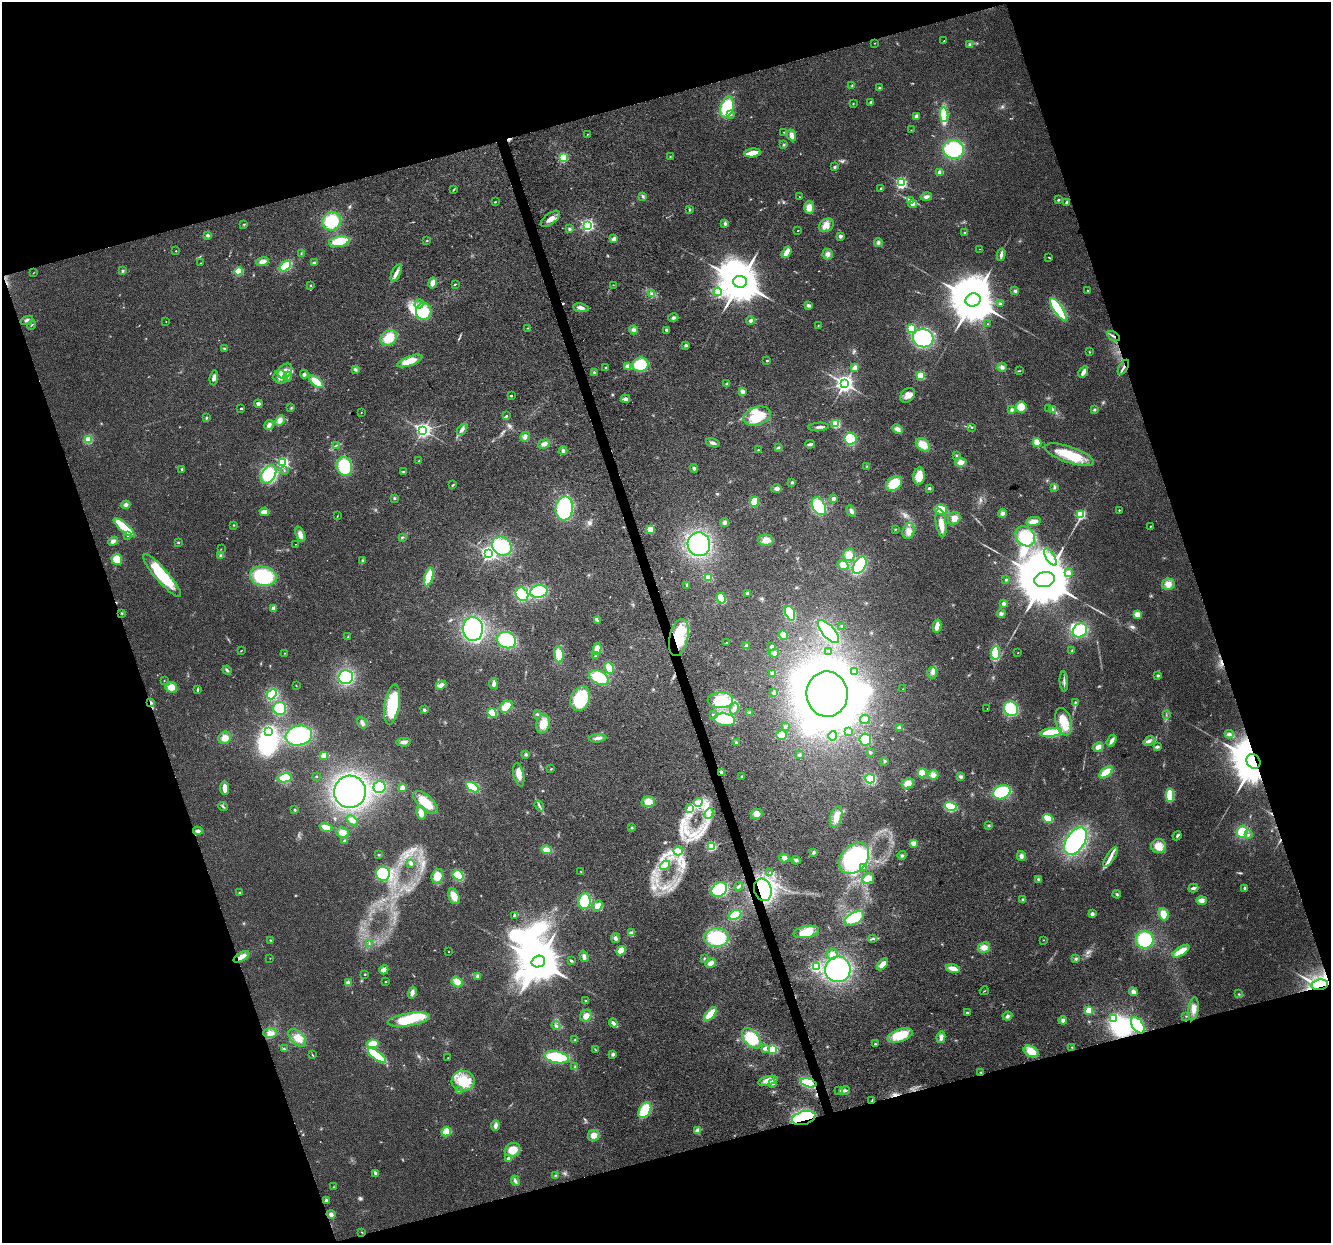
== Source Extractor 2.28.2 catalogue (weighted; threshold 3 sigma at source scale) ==
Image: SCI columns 3-5317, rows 109-5071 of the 5317 x 5130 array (HDU 1 of 3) = the unmasked area's bounding box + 8 px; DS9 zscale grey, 4 x 4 block average (1 PNG px = mean of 4 x 4 image px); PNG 1333 x 1245 px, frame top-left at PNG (2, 2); each listed source drawn as its Kron ellipse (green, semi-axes under 4 px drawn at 4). Shown black and unused: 37% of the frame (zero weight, under 3 of 6 exposures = <1% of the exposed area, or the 3 px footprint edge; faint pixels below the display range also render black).
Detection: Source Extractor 2.28.2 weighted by HDU 2 'WHT'. Background 0.0256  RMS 0.0026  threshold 0.0107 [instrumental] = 3 sigma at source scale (4.09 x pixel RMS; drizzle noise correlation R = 1.36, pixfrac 0.8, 0.0396/0.0396 arcsec/px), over >= 5 px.
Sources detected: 575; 2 too faint to see at this stretch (4 x 4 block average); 26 inside a brighter object's white glare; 4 cosmic-ray / hot-pixel residue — neither listed nor drawn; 2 coinciding with a brighter row at this scale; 22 inside a brighter listed object's ellipse — not listed separately; of the other 519, all 500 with FLUX_AUTO >= 0.429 (the completeness limit of this list) listed and drawn (19 fainter detections not listed), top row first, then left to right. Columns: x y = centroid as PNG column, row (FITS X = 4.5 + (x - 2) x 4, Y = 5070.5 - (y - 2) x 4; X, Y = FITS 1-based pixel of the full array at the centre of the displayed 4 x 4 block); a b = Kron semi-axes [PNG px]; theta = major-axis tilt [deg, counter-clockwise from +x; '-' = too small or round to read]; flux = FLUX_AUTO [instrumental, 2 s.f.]
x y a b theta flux
944 41 2 2 - 0.63
875 43 2 2 - 0.97
970 45 4 3 - 3.1
852 85 2 2 - 0.77
879 88 2 2 - 1.2
870 102 3 2 - 1.3
853 103 2 2 - 0.81
727 107 11 6 73 66
731 114 4 3 - 2.6
944 115 7 3 -87 58
916 116 3 3 - 5.7
911 130 2 2 - 0.46
784 132 2 2 - 0.7
587 134 2 2 - 0.72
792 135 6 4 -67 8.1
783 145 2 2 - 0.79
954 149 10 9 - 85
752 153 8 2 8 27
563 157 2 2 - 160
670 157 2 2 - 0.49
834 167 3 3 - 1.9
940 172 4 3 - 7
901 183 2 2 - 250
881 189 3 2 - 1.6
453 190 3 2 - 0.95
643 196 3 2 - 1.6
799 197 2 2 - 0.92
926 197 6 3 12 4.6
910 200 3 2 - 1.3
1058 200 3 2 - 1.4
495 202 2 2 - 0.83
1067 202 2 2 - 5.5
912 204 4 3 - 4.2
809 207 6 5 - 12
690 210 2 2 - 0.62
550 219 11 5 38 12
331 221 9 9 - 51
244 224 3 2 - 1
725 224 4 3 - 2.6
588 225 2 2 - 340
826 225 8 6 36 10
569 229 3 3 - 1.7
798 230 2 2 - 1
965 233 3 2 - 1.6
208 235 3 3 - 2.8
840 236 2 2 - 15
614 239 4 3 - 5.4
427 241 2 2 - 1
339 242 10 5 11 42
878 242 4 3 - 3
980 249 2 2 - 0.45
176 251 2 2 - 1.3
786 252 6 3 56 14
301 254 2 2 - 0.59
828 254 5 5 - 5.7
1001 255 6 3 78 4
1049 257 3 2 - 0.87
262 261 6 4 18 7.5
200 263 2 2 - 0.48
314 263 3 2 - 2.7
285 266 6 4 37 48
123 271 3 2 - 1.6
239 271 4 3 - 25
33 273 2 2 - 0.43
396 273 9 4 64 7.1
740 282 7 6 - 7100
432 283 5 3 - 10
455 284 3 2 - 1.3
613 285 2 2 - 0.57
311 286 2 2 - 0.58
1088 290 2 2 - 0.86
1015 291 4 3 - 2.5
718 292 4 3 - 3.6
652 293 3 2 - 1.8
973 300 8 6 16 10000
419 304 5 4 - 4.4
1000 304 3 2 - 1.4
808 305 4 3 - 3
581 308 8 3 -8 5.9
1058 309 13 4 -57 95
424 311 8 7 - 40
673 318 5 3 - 3.3
27 320 6 2 20 3.2
750 321 4 3 - 2.5
166 322 2 2 - 0.55
987 324 2 2 - 0.43
31 325 5 2 - 1.3
818 325 2 2 - 0.43
528 328 2 2 - 0.78
911 328 2 2 - 92
633 330 4 4 - 4
667 330 4 3 - 3.2
1114 336 7 2 -32 2.6
389 338 9 7 36 26
923 338 10 9 - 150
686 345 4 3 - 2.4
224 348 3 2 - 1
1090 352 2 2 - 0.56
410 361 13 4 20 21
767 361 2 2 - 2.9
640 365 8 7 - 47
628 366 2 2 - 26
606 367 2 2 - 1
1002 367 5 4 - 4.7
1123 367 8 2 59 3.9
854 368 3 2 - 13
355 369 4 3 - 2.9
285 371 8 6 46 12
1019 371 3 2 - 0.95
594 372 3 2 - 1.3
1083 372 6 3 61 8.4
304 374 4 4 - 2.6
920 375 2 2 - 110
280 377 7 6 - 13
288 377 5 3 - 4
214 378 7 3 83 5.6
316 382 8 4 -39 26
845 383 3 3 - 770
727 384 3 2 - 1.6
742 391 4 3 - 5.4
908 395 8 6 44 10
511 396 2 2 - 3.9
625 399 4 3 - 4.8
258 404 4 3 - 3.9
1021 407 5 5 - 22
241 408 2 2 - 3.3
291 408 2 2 - 0.62
1049 409 2 2 - 1.2
1053 409 3 2 - 1.3
1012 410 4 3 - 2.3
1094 410 3 2 - 1.6
361 412 2 2 - 0.64
506 416 3 2 - 1.4
757 416 14 9 18 49
206 418 3 2 - 1.4
280 420 5 4 - 7.7
836 424 4 4 - 29
269 425 5 3 - 6.5
819 427 10 2 4 4.5
972 427 2 2 - 0.84
462 429 6 4 49 4.8
898 429 5 4 - 6.1
423 430 3 2 - 550
525 437 5 4 - 4.1
88 439 4 3 - 18
850 439 6 6 - 43
1037 442 4 3 - 16
713 443 7 3 -18 4.9
544 444 6 4 19 6.8
810 444 5 2 - 3.9
337 445 4 2 - 1.1
923 445 8 5 -40 21
778 447 3 2 - 1.6
563 450 4 3 - 3.5
758 450 2 2 - 0.57
957 455 3 2 - 1.1
1069 455 26 8 -19 47
419 461 3 2 - 1.3
961 462 6 4 -3 10
283 463 2 2 - 260
344 466 9 7 -73 68
867 466 2 2 - 0.67
694 468 4 3 - 2.6
182 469 4 2 - 1.7
284 470 2 2 - 0.95
404 472 3 2 - 1.6
268 474 10 6 55 62
919 476 8 5 84 22
792 482 3 3 - 2
894 483 8 6 40 38
453 485 3 2 - 1.3
929 488 3 3 - 2
1054 488 3 2 - 1.2
777 489 5 3 - 4.8
394 498 3 2 - 1.4
833 498 4 3 - 3.2
755 502 5 4 - 27
126 505 4 4 - 4.1
819 506 9 6 -60 62
564 508 12 9 83 120
941 510 6 5 - 29
1119 510 2 2 - 2
851 511 6 3 -58 4.2
264 512 5 3 - 15
1002 513 4 4 - 4.5
1081 515 2 2 - 130
337 516 2 2 - 0.59
954 518 7 5 50 7.6
1033 521 7 3 8 11
725 522 4 4 - 4.6
941 523 14 5 -81 13
233 525 2 2 - 0.48
1150 526 2 2 - 1.7
124 528 14 4 -42 68
650 529 4 3 - 17
895 529 2 2 - 0.96
908 531 8 6 74 9.1
300 534 8 4 -68 9.2
128 536 2 2 - 1.8
1025 536 11 9 -51 48
402 537 3 2 - 1.4
766 540 7 5 -3 11
113 541 5 4 - 4.6
178 542 2 2 - 1.3
296 544 2 2 - 0.57
699 544 12 11 - 180
502 546 10 9 - 66
221 549 2 2 - 0.44
488 553 3 3 - 490
849 555 6 5 - 15
221 556 4 3 - 3.1
1050 557 10 3 -59 8.7
117 559 5 5 - 24
362 561 4 2 - 2.2
843 565 6 4 -33 16
860 565 9 6 61 88
1068 573 2 2 - 22
162 576 27 6 -49 72
263 576 13 9 -12 95
429 577 9 4 75 38
708 577 3 3 - 23
1006 580 3 2 - 1.4
1045 580 11 7 12 18000
1168 584 6 5 - 11
687 585 4 3 - 2.6
539 591 8 6 12 78
522 594 7 6 - 70
747 594 2 2 - 16
721 598 5 3 - 33
1004 604 4 3 - 3.2
273 608 2 2 - 23
122 613 3 2 - 1.3
790 613 8 4 -69 44
1001 614 4 3 - 2.9
1137 614 4 4 - 9.4
598 621 2 2 - 0.81
842 626 2 2 - 3.3
937 626 6 3 78 13
473 629 12 10 -88 170
1080 630 7 6 - 60
828 632 14 6 -49 120
783 635 5 3 - 12
348 637 2 2 - 0.45
679 638 19 9 77 71
507 640 10 8 -23 75
727 642 4 2 - 1.8
746 646 4 3 - 2.5
772 647 3 2 - 4.3
597 649 6 4 82 14
1072 650 3 2 - 0.91
241 651 3 2 - 0.8
829 651 2 2 - 1.5
284 653 2 2 - 0.49
774 653 5 3 - 3.1
995 653 6 3 85 57
1018 653 2 2 - 0.55
559 654 8 5 -84 22
595 655 2 2 - 2.5
609 668 6 4 -64 17
227 670 5 3 - 2.7
855 672 3 2 - 1.3
772 673 4 3 - 4.2
932 673 6 5 - 6
1158 675 3 3 - 1.9
346 677 7 7 - 98
599 677 10 6 -27 46
164 680 2 2 - 0.52
1064 682 10 2 -87 4.7
494 684 5 3 - 8.6
296 685 2 2 - 0.65
441 685 5 3 - 7.9
171 687 5 5 - 15
903 689 2 2 - 0.73
197 690 4 2 - 1.6
774 693 3 3 - 2.4
272 694 5 4 - 41
827 694 23 20 -86 420
580 699 12 9 68 80
720 700 13 7 1 33
151 702 3 2 - 1.6
1075 702 3 2 - 1.8
392 704 20 7 81 73
506 707 7 5 37 23
280 708 6 6 - 48
987 708 2 2 - 0.44
734 709 6 4 76 5.6
1011 709 7 6 - 90
424 710 3 3 - 2.2
492 713 5 4 - 26
750 713 3 3 - 2
537 714 4 2 - 1.6
713 714 3 2 - 1.2
1166 715 2 2 - 0.5
865 719 5 3 - 4.1
724 720 11 6 -8 56
1064 722 14 7 -75 34
362 723 6 3 -53 3.9
543 724 10 6 77 19
785 727 3 2 - 1.5
899 728 4 3 - 3.9
269 731 2 2 - 270
848 732 3 2 - 1.1
1051 733 11 4 6 58
1229 734 4 3 - 3.3
299 735 13 10 12 120
781 735 5 5 - 17
833 736 5 3 - 10
225 738 6 6 - 11
598 738 8 3 6 6
865 739 6 6 - 43
1112 741 6 3 58 5.9
1149 741 6 4 37 4.5
404 742 7 3 4 4.9
736 743 3 3 - 1.7
1098 747 5 4 - 7.3
1157 747 4 3 - 3.2
870 752 2 2 - 3.2
525 754 3 2 - 1.6
799 755 3 3 - 1.9
324 756 2 2 - 43
885 761 3 3 - 1.8
1253 761 8 6 -51 5500
551 769 3 2 - 0.75
721 772 4 3 - 2.6
1106 772 8 4 39 24
922 773 5 4 - 24
519 775 12 5 -77 13
933 775 5 5 - 6.4
316 776 2 2 - 1.9
742 776 3 2 - 1.1
960 776 4 3 - 2.8
285 778 7 4 12 27
870 779 5 5 - 48
908 783 6 5 - 13
379 787 6 6 - 37
472 787 7 3 -33 47
225 788 7 3 -87 13
402 788 4 3 - 7.7
350 792 16 16 - 230
1002 792 9 7 25 79
1170 795 6 3 89 44
426 802 15 7 -42 34
648 802 6 5 - 16
698 802 4 2 - 3.5
223 806 5 2 - 1.7
539 806 6 2 -56 2.8
951 806 6 4 -15 46
690 808 2 2 - 0.87
295 810 3 2 - 1.2
421 813 7 5 -80 9.7
709 813 5 2 - 2.5
756 814 6 5 - 8.8
836 817 10 6 74 14
1048 818 5 3 - 27
352 820 6 3 -39 5.5
989 826 3 2 - 1.6
326 827 7 3 -14 14
632 827 2 2 - 1
198 831 5 3 - 4
1242 832 6 5 - 30
343 833 6 5 - 9.6
1248 835 4 3 - 2.7
1177 836 5 2 - 3.2
345 841 3 3 - 2.8
1076 841 15 9 57 190
913 843 4 3 - 7.4
711 846 2 2 - 180
1158 846 7 7 - 18
547 850 5 3 - 16
678 851 5 3 - 4.5
813 853 4 3 - 2.1
379 855 3 2 - 1.1
902 855 4 3 - 2.4
1021 856 5 4 - 5.1
1110 857 11 3 57 8.6
784 858 5 4 - 5
854 859 17 12 48 140
796 860 4 3 - 3.5
411 863 3 2 - 3
665 865 5 3 - 4.4
864 867 3 3 - 1.9
581 872 2 2 - 0.55
770 873 3 2 - 1.2
383 874 7 6 - 57
458 875 6 5 - 42
437 876 7 6 - 17
868 878 6 5 - 13
1038 879 3 3 - 1.6
739 886 4 3 - 2.3
1193 888 5 3 - 3
1244 888 2 2 - 3.3
719 889 8 6 41 62
763 890 11 8 -73 180
239 893 3 2 - 1.1
1117 894 4 2 - 1.9
454 896 8 5 -68 15
1023 900 4 3 - 2.1
1201 900 5 4 - 6.3
585 901 8 6 83 64
597 906 6 4 57 9.8
1092 914 3 2 - 6.4
1164 914 6 5 - 18
515 915 2 2 - 10
735 915 6 4 25 25
854 918 11 5 28 37
806 932 12 6 11 29
631 933 4 4 - 3.4
615 938 5 4 - 4
716 938 12 9 -2 70
873 939 2 2 - 0.78
270 940 2 2 - 0.89
1044 940 2 2 - 0.48
1145 940 9 8 - 90
369 944 2 2 - 0.68
984 947 6 5 - 9.9
621 951 5 3 - 25
1181 951 9 3 33 21
448 952 2 2 - 0.43
832 954 5 5 - 8.7
584 956 6 3 -73 4.1
241 957 9 4 32 10
270 958 2 2 - 0.47
704 958 3 2 - 0.97
1076 959 3 2 - 1.8
538 961 7 5 19 7500
571 961 3 2 - 2
711 963 6 4 31 6.9
882 964 7 3 49 16
816 966 2 2 - 180
953 968 7 3 -16 14
838 969 13 12 - 220
384 970 5 4 - 8.6
365 974 2 2 - 2.2
478 976 4 4 - 3.3
386 982 2 2 - 1.9
457 982 6 5 - 9.9
348 983 4 3 - 6.4
1320 985 8 5 9 170
984 991 4 2 - 0.72
412 992 6 3 74 6.5
1133 992 4 3 - 6.4
1239 994 2 2 - 0.94
585 1001 3 2 - 1.1
1193 1009 11 5 81 10
1089 1011 2 2 - 66
967 1013 3 3 - 2.1
710 1014 8 4 49 31
586 1016 6 5 - 11
1007 1016 5 3 - 3.3
1186 1016 2 2 - 0.6
1114 1018 2 2 - 150
409 1020 21 6 9 51
1063 1020 4 4 - 4
613 1023 4 3 - 4.6
556 1025 5 3 - 2.9
1138 1025 9 5 -53 70
270 1033 7 5 0 7.7
900 1035 13 6 18 32
941 1037 6 4 79 5.8
297 1038 11 6 -46 16
751 1038 12 7 -50 49
575 1040 3 2 - 1.1
372 1044 6 4 8 23
875 1044 2 2 - 2.1
1072 1047 2 2 - 0.73
765 1048 2 2 - 17
284 1049 2 2 - 0.62
595 1049 2 2 - 0.59
772 1049 2 2 - 160
1031 1051 8 5 -28 23
613 1054 4 3 - 2.9
312 1055 2 2 - 0.85
377 1055 11 4 -37 84
557 1057 12 6 -11 77
448 1058 2 2 - 0.54
575 1067 2 2 - 1.2
981 1072 3 2 - 1.2
463 1081 11 10 - 44
768 1081 10 4 15 13
773 1083 3 2 - 2.2
809 1083 8 4 -17 74
839 1090 3 2 - 0.95
845 1090 6 2 12 5.2
459 1091 3 3 - 1.9
872 1101 3 2 - 2.1
645 1110 8 5 58 53
804 1118 12 6 15 140
495 1126 5 3 - 5.4
697 1130 2 2 - 30
446 1132 5 3 - 33
594 1135 6 5 - 10
512 1150 8 6 26 22
509 1158 2 2 - 18
375 1173 4 3 - 3.7
556 1175 2 2 - 1.1
515 1181 5 3 - 3.3
333 1187 2 2 - 0.7
326 1200 4 3 - 2.9
331 1214 4 4 - 4.6
362 1232 3 2 - 0.76
Overlapping masked pixels (flux is a lower limit): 11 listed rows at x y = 1114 336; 1123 367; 679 638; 151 702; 1253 761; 763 890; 241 957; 1320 985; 809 1083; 872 1101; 804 1118
Diffuse or blended objects may show on this block-average render without a row.